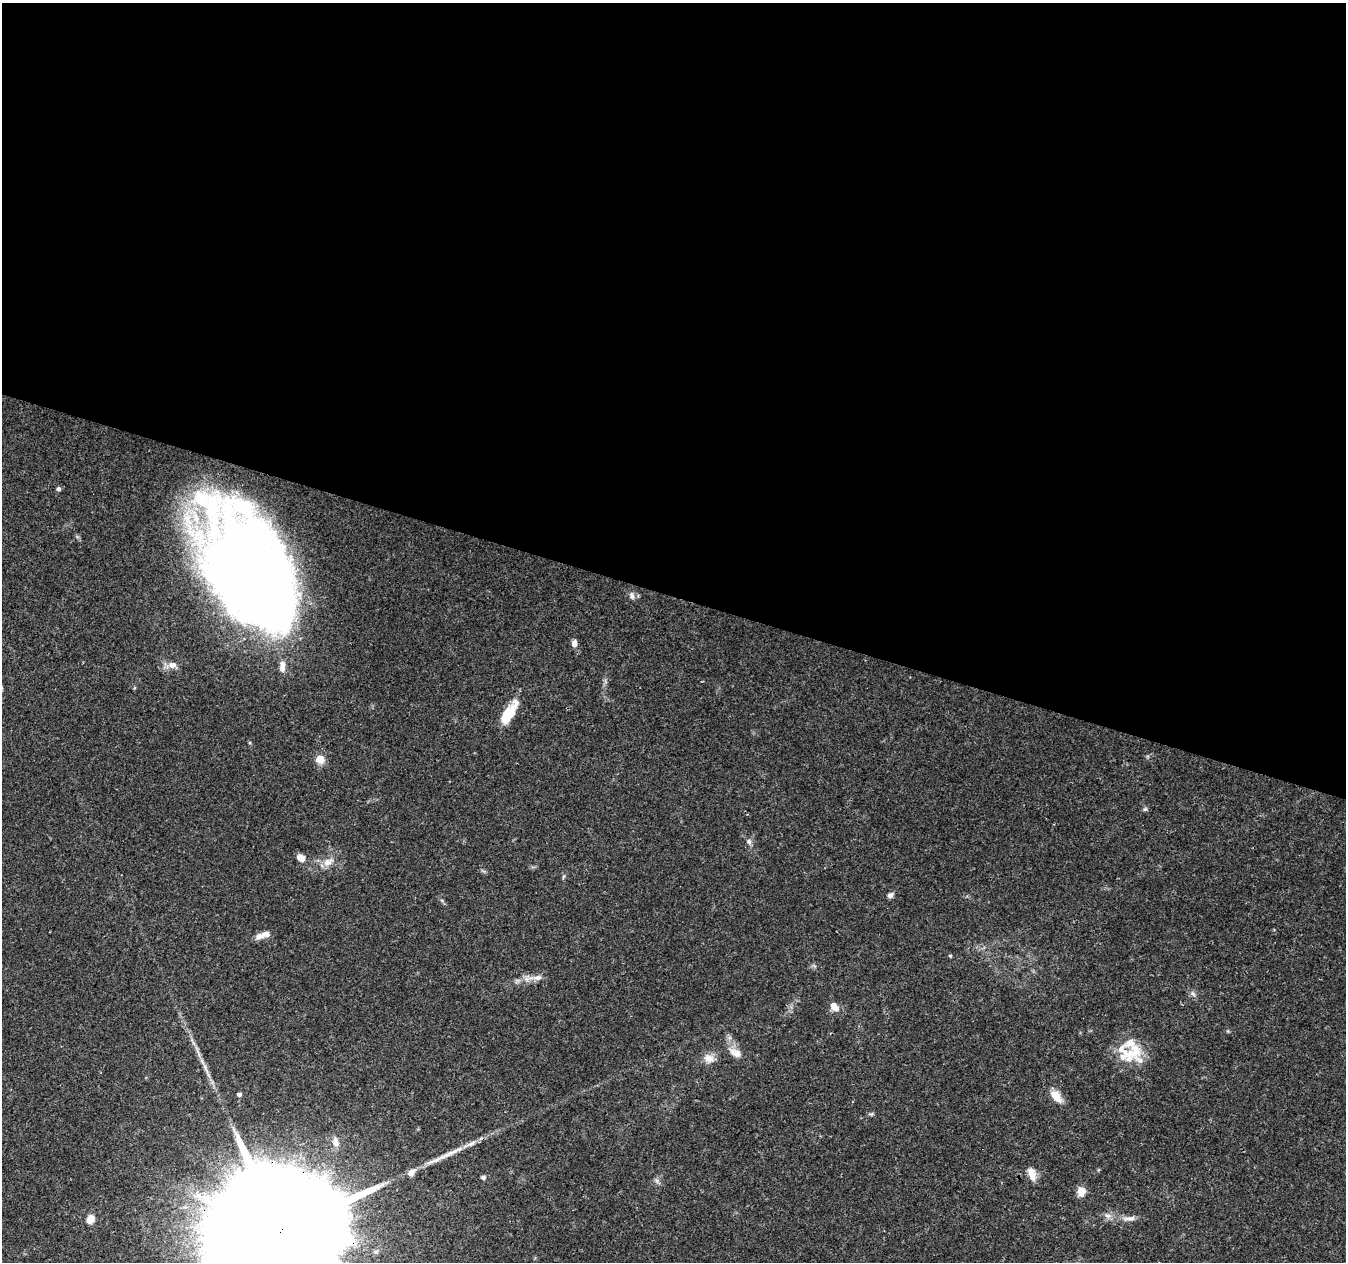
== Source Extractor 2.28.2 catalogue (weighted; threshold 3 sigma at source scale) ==
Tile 3 of 4 x 4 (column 3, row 1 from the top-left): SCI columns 2699-4042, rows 4064-5323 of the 5390 x 5544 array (HDU 1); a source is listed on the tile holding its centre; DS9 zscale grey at full resolution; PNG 1348 x 1264 px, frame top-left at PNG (2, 3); no overlay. Shown black and unused: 47% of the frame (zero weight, under 3 of 4 exposures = <1% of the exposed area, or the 3 px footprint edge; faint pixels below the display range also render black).
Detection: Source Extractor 2.28.2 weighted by HDU 2 'WHT'; one run over the whole footprint, this tile lists its part. Background 0.0503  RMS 0.0025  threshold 0.0115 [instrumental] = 3 sigma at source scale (4.5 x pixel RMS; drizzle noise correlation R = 1.50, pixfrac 1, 0.0396/0.0396 arcsec/px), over >= 5 px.
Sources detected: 44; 10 inside a brighter listed object's ellipse — not listed separately; the other 34 listed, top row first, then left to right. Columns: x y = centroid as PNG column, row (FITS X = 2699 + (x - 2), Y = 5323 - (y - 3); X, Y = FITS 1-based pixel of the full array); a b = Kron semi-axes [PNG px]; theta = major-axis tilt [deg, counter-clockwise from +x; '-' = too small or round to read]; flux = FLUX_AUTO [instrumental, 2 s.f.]
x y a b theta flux
58 489 5 4 - 0.66
250 572 111 67 -64 390
632 596 11 7 -77 1
574 643 8 6 89 1.2
172 665 13 9 -3 1.8
508 714 28 12 56 6
320 760 11 10 - 2.6
1145 809 6 5 - 0.46
749 841 8 7 - 0.77
301 858 10 7 -30 2
328 862 16 10 31 2.5
564 876 6 3 70 0.35
890 895 8 6 36 0.85
259 936 11 7 17 1.7
950 956 4 3 - 0.3
538 977 17 8 5 2
1193 994 7 4 -45 0.6
834 1007 11 7 -46 2.6
1135 1052 33 16 -73 7.1
737 1053 16 11 -44 2.6
709 1058 15 11 -24 2.3
205 1068 23 4 -64 1.9
239 1094 4 4 - 0.78
1056 1096 16 9 -50 3.4
871 1114 5 5 - 0.4
449 1153 44 6 25 4.7
1032 1174 16 8 -72 2.4
483 1177 5 5 - 0.82
657 1181 7 6 - 0.72
1081 1192 11 10 - 2.1
1108 1215 11 7 -15 1.3
1129 1218 20 6 4 1.8
91 1219 11 8 54 2.2
281 1231 75 28 69 21000
Overlapping masked pixels (flux is a lower limit): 2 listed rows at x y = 250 572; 281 1231
Isophote crosses this tile's border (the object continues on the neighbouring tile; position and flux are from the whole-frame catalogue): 1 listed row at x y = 281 1231